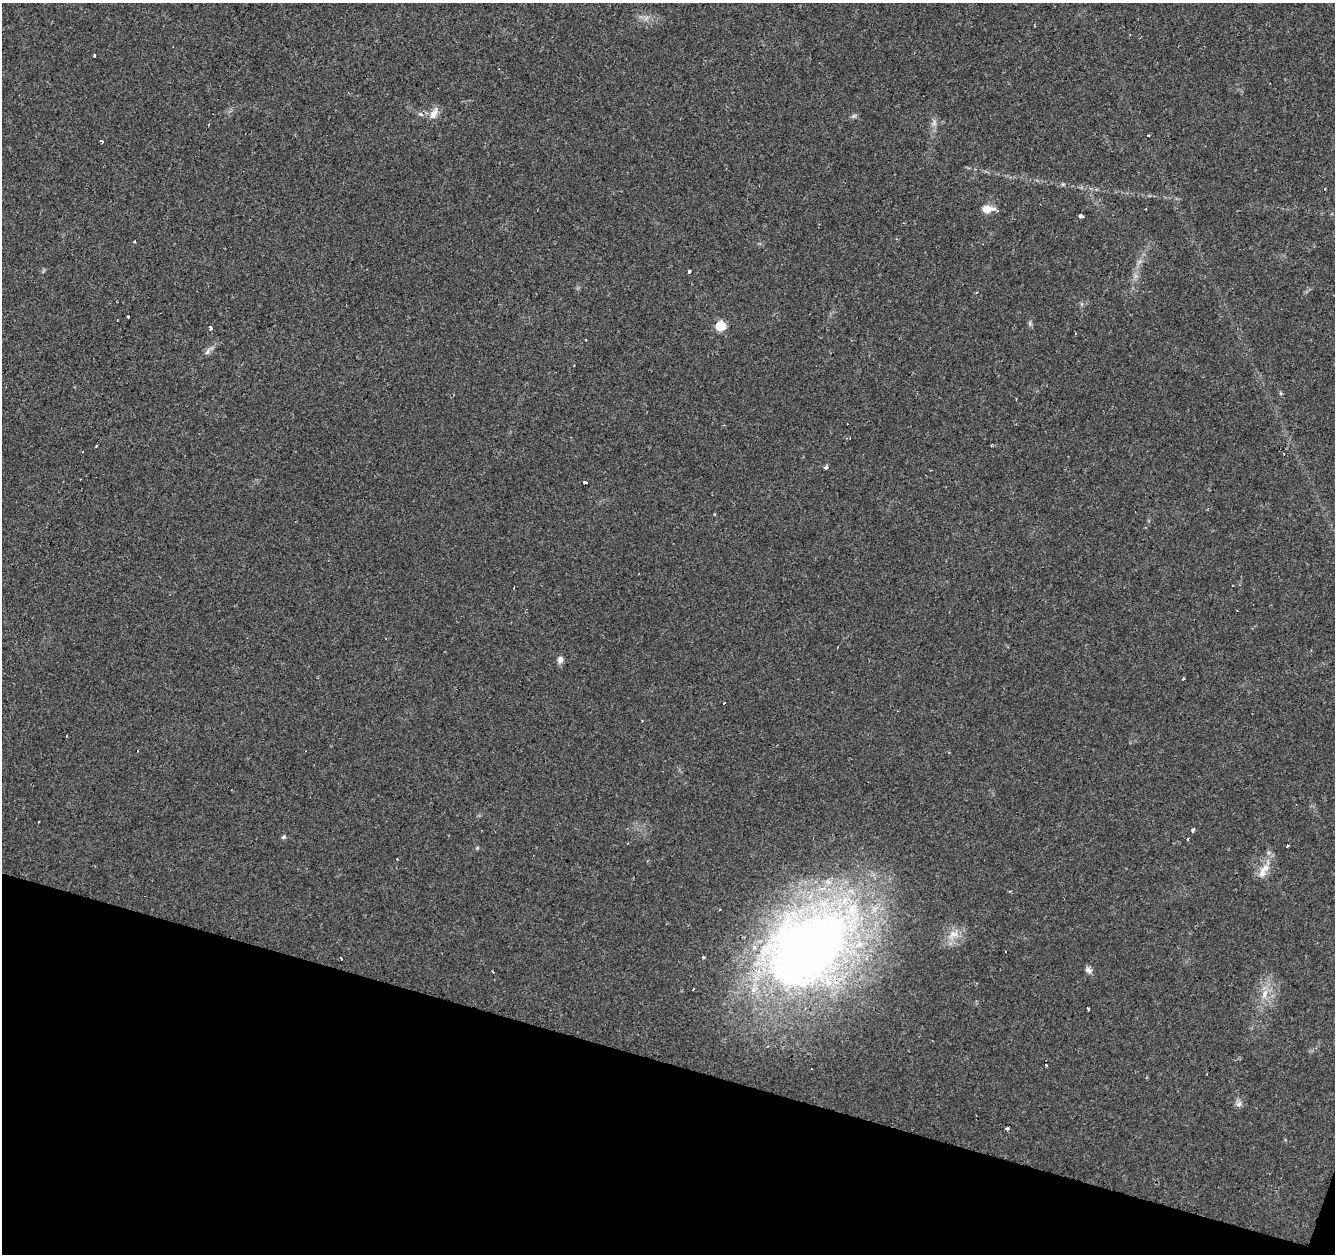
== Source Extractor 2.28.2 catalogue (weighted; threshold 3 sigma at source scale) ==
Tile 15 of 4 x 4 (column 3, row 4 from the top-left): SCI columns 2668-4000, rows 214-1465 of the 5339 x 5500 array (HDU 1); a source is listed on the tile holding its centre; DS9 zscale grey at full resolution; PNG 1337 x 1256 px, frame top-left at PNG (2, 3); no overlay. Shown black and unused: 15% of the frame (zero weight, under 2 of 3 exposures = <1% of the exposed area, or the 3 px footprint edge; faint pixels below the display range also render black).
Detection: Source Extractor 2.28.2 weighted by HDU 2 'WHT'; one run over the whole footprint, this tile lists its part. Background 0.0241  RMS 0.0034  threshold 0.0151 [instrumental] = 3 sigma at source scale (4.5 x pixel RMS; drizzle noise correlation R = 1.50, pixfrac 1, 0.0396/0.0396 arcsec/px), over >= 5 px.
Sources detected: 56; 1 inside a brighter object's white glare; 12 cosmic-ray / hot-pixel residue — not listed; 1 inside a brighter listed object's ellipse — not listed separately; the other 42 listed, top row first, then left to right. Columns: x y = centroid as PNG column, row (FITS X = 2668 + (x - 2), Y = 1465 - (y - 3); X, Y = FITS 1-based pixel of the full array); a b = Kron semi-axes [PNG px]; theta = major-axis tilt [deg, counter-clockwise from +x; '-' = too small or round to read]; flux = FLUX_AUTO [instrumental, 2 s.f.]
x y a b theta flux
95 56 3 2 - 0.53
434 113 16 9 63 2.7
421 114 7 5 -21 0.83
854 116 8 4 36 0.66
934 123 10 5 77 1.3
988 209 15 8 1 3.2
1080 216 4 4 - 5.9
135 241 3 3 - 0.83
688 271 3 3 - 12
128 317 3 3 - 1.2
1030 323 7 4 73 0.59
721 326 6 6 - 13
210 327 3 3 - 9.3
1075 334 3 2 - 0.33
586 340 3 2 - 0.39
207 352 12 5 62 1.2
574 365 2 2 - 0.27
825 467 5 4 - 0.64
585 483 3 3 - 11
514 588 3 2 - 0.3
560 660 9 7 80 1.5
1183 678 3 3 - 3.1
642 721 3 2 - 0.27
67 736 3 2 - 0.26
39 822 3 2 - 0.56
1193 830 4 3 - 2.1
284 837 6 5 - 0.64
1188 839 3 3 - 1.1
1287 846 3 3 - 1.2
477 848 6 4 18 0.4
397 859 3 2 - 0.45
1262 872 18 10 78 3.6
1010 891 3 3 - 0.56
953 934 17 10 25 4.1
808 947 93 63 37 340
703 957 3 3 - 1.7
1089 970 10 6 -38 1.3
1265 993 14 6 77 2.7
1088 1009 3 2 - 0.45
1045 1065 3 3 - 1.5
1239 1104 9 6 18 1.1
1007 1128 3 3 - 7.2
Overlapping masked pixels (flux is a lower limit): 1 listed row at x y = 808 947